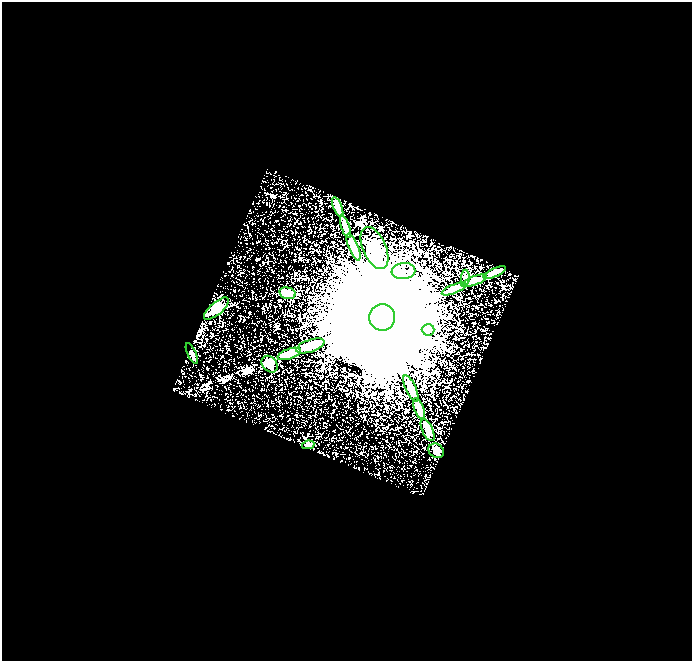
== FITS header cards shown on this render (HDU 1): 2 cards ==
NAXIS1  =                  690
NAXIS2  =                  659

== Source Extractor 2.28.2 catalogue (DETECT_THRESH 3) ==
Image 690 x 659 px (HDU 1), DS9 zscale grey, 1 PNG px = 1 image px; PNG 694 x 663 px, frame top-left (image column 1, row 659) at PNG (2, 2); each listed source drawn as its Kron ellipse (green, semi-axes under 4 px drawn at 4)
Background 0.224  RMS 0.056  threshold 0.168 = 3 sigma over >= 5 px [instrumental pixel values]
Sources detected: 22; all 22 listed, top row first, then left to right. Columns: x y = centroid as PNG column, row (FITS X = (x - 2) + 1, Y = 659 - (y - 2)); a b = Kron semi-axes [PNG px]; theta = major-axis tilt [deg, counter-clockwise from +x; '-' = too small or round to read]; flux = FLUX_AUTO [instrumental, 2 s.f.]
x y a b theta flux
338 207 10 3 -68 16
345 227 12 4 -71 26
354 247 14 5 -68 51
374 248 22 11 -66 85
403 271 12 8 7 25
495 273 12 3 24 18
465 278 8 4 -89 6.1
474 281 13 4 20 34
454 289 13 4 22 54
287 293 8 5 -14 21
216 309 15 6 41 31
382 317 13 13 - 440000
428 330 6 6 - 12
310 346 15 6 18 61
192 354 11 3 -66 6.5
289 354 12 5 20 30
270 364 9 7 -46 24
411 388 14 5 -65 51
419 409 11 5 -69 27
428 430 12 5 -65 17
308 445 6 4 9 5.3
436 451 8 6 -38 9